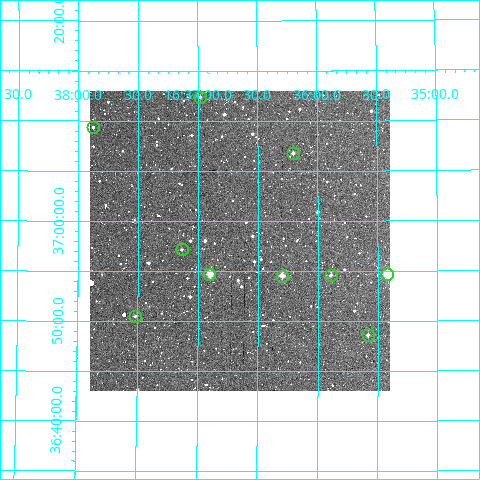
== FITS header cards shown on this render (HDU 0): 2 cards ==
NAXIS1  =                  300
NAXIS2  =                  300

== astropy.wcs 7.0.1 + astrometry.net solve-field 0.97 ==
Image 300 x 300 px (HDU 0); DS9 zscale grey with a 90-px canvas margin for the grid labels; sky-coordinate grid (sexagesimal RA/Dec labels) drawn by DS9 from the SOLVED WCS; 10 Tycho-2 reference stars matched to detected sources circled (green)
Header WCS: RA---TAN/DEC--TAN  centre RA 16:36:39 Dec +36:58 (249.16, +36.97 deg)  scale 6 arcsec/px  FOV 30.0' x 30.0'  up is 0 deg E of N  parity normal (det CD < 0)
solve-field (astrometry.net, Tycho-2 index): VERIFIED the header's WCS against the Tycho-2 star catalogue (verified at 2 index scales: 10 matches each, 0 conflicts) and refined it, rather than solving blind
Solved WCS: RA---TAN-SIP/DEC--TAN-SIP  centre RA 16:36:39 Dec +36:58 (249.16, +36.97 deg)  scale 6 arcsec/px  FOV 30.0' x 30.0'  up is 0 deg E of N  parity normal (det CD < 0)
The solver's refit moves the header's centre by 2.2 arcsec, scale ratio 1.001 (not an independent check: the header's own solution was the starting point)
Tycho-2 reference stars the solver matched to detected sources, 10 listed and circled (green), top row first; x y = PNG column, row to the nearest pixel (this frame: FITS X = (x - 90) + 1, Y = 300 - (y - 91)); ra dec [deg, ICRS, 3 dp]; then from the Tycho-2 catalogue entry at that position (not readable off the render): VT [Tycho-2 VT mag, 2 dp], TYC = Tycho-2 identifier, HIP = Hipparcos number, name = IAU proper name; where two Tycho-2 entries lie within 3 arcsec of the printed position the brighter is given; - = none
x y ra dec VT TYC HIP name
200 97 249.245 +37.207 11.74 2588-2366-1 - -
93 127 249.469 +37.156 11.68 2588-2151-1 - -
293 153 249.051 +37.114 11.40 2588-2750-1 - -
182 249 249.284 +36.953 12.09 2588-1913-1 - -
209 274 249.226 +36.913 9.31 2588-2662-1 - -
387 274 248.854 +36.911 11.04 2587-1293-2 81225 -
331 275 248.973 +36.910 11.32 2587-1517-1 - -
282 276 249.075 +36.910 9.95 2588-2691-1 - -
135 316 249.380 +36.842 12.30 2588-2128-1 - -
368 335 248.895 +36.811 11.62 2587-1814-1 - -